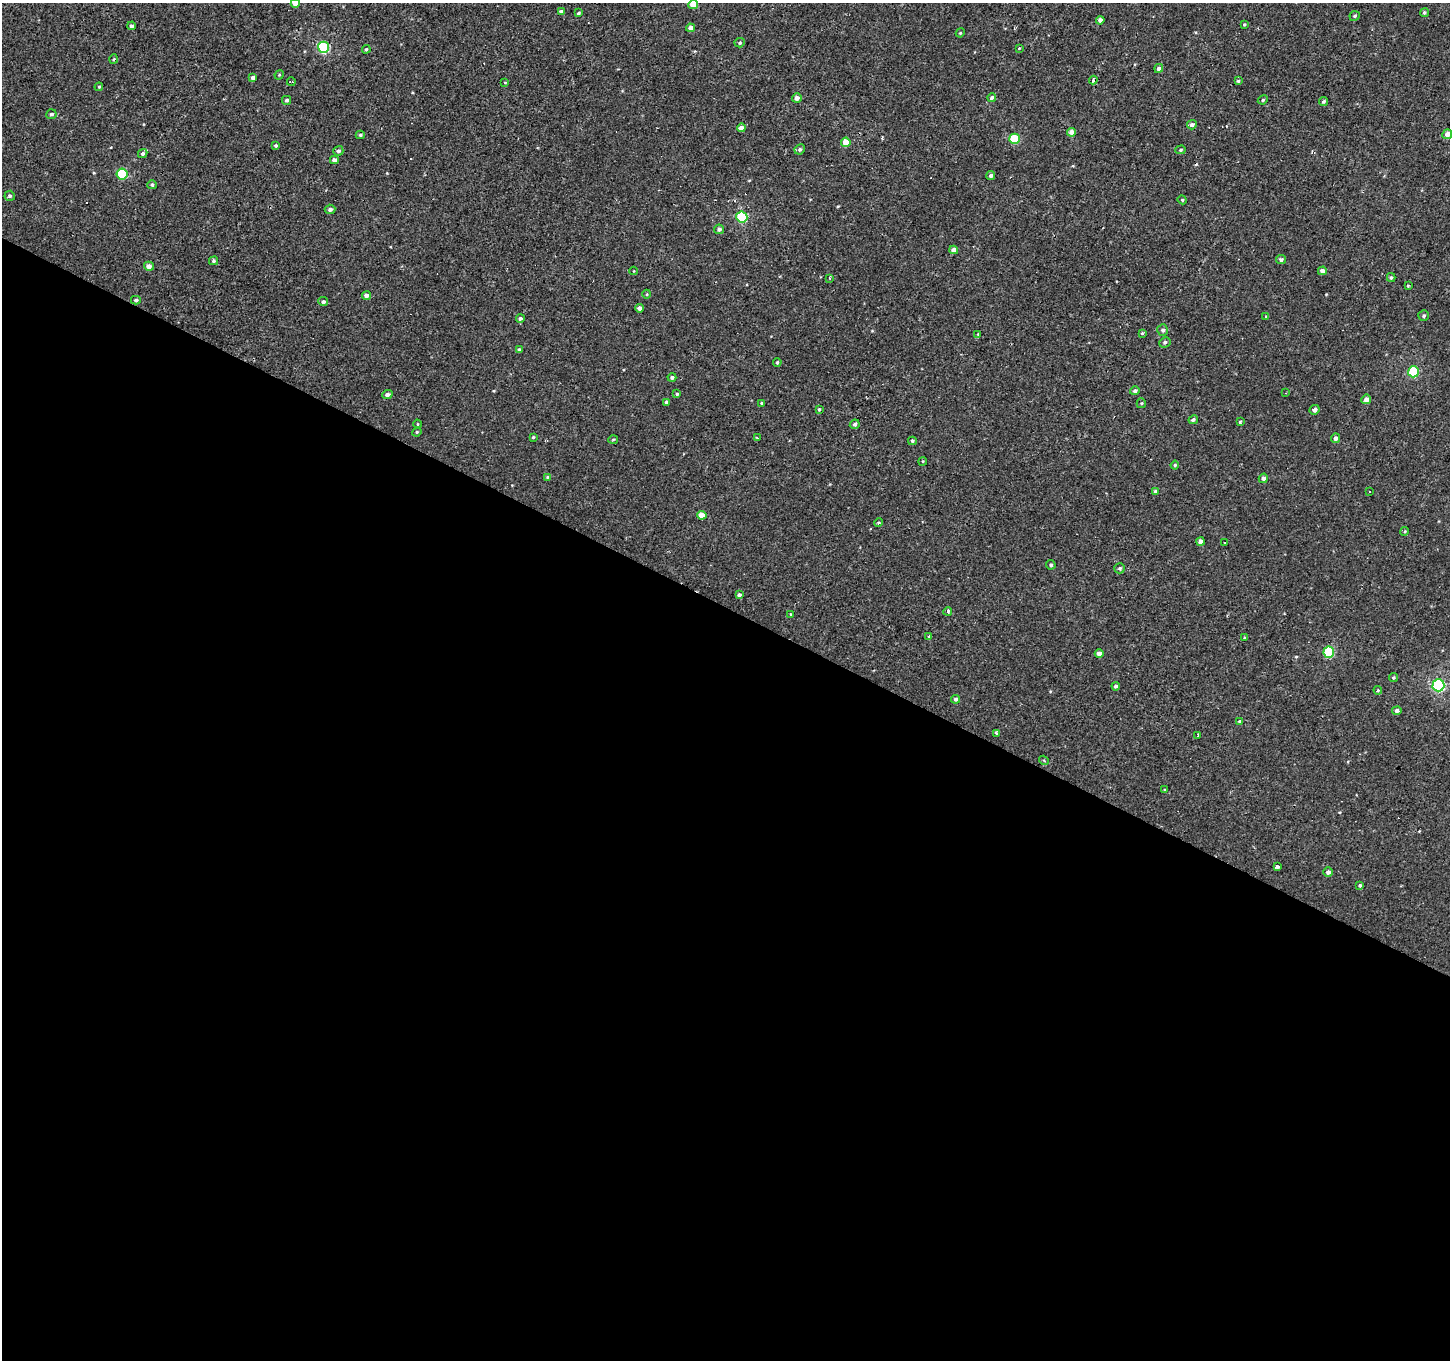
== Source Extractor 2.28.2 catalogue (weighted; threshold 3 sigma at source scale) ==
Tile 14 of 4 x 4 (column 2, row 4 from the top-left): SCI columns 1450-2897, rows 259-1616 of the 5792 x 5881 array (HDU 1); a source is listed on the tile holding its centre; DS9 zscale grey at full resolution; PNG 1452 x 1362 px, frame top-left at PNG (2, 3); each listed source drawn as its Kron ellipse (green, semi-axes under 4 px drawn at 4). Shown black and unused: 55% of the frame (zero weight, under 2 of 3 exposures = <1% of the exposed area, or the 3 px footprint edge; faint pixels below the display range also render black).
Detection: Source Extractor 2.28.2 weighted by HDU 2 'WHT'; one run over the whole footprint, this tile lists its part. Background -5.20e-04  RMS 0.004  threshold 0.0181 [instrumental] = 3 sigma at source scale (4.5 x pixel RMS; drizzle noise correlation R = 1.50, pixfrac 1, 0.0396/0.0396 arcsec/px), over >= 5 px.
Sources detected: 135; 4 cosmic-ray / hot-pixel residue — neither listed nor drawn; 1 inside a brighter listed object's ellipse — not listed separately; the other 130 listed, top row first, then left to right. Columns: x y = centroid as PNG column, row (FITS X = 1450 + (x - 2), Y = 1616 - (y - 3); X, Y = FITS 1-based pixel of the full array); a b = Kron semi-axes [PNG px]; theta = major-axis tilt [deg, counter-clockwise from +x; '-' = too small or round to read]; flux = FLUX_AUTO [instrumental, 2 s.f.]
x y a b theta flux
295 3 4 4 - 2.8
693 5 5 4 - 5.9
561 12 4 3 - 0.93
578 13 4 3 - 0.55
1424 13 4 4 - 0.66
1355 16 5 5 - 0.64
1100 20 4 4 - 1.7
1244 25 4 3 - 0.48
131 26 4 4 - 1
690 28 4 4 - 2.2
960 33 4 3 - 0.35
740 43 5 4 - 0.57
323 47 6 5 - 32
1019 48 4 3 - 0.3
366 49 4 3 - 0.46
114 59 5 3 - 0.4
1159 68 4 4 - 1.4
279 75 5 4 - 0.43
253 78 4 4 - 1.2
1093 80 4 3 - 1.8
1238 81 4 4 - 0.54
291 82 4 2 - 0.41
505 83 4 2 - 0.26
99 87 4 3 - 0.47
797 98 5 5 - 1.9
992 98 4 3 - 4.1
287 100 4 4 - 0.82
1263 100 5 4 - 0.57
1324 101 4 3 - 0.7
51 114 5 5 - 0.87
1192 125 5 4 - 1.2
741 128 4 4 - 2.2
1071 132 4 4 - 2.9
1447 134 5 4 - 2.6
360 135 4 4 - 0.56
1015 139 5 5 - 13
846 142 4 4 - 6.3
276 145 4 4 - 0.63
800 149 5 5 - 0.85
1180 150 5 4 - 0.64
338 151 5 5 - 0.88
143 154 5 4 - 0.92
334 160 4 4 - 1.8
122 174 5 5 - 21
991 176 4 4 - 0.97
152 185 5 4 - 0.75
10 196 5 5 - 0.86
1182 200 4 4 - 0.44
330 209 5 4 - 1.2
742 217 5 5 - 25
719 229 5 4 - 1.1
954 250 4 4 - 2.4
1281 260 5 4 - 1
214 261 5 4 - 0.66
149 266 5 4 - 2.2
634 271 4 3 - 0.28
1322 271 4 4 - 1.6
830 278 3 3 - 0.46
1391 278 4 3 - 0.6
1408 285 3 3 - 2.3
647 294 4 3 - 0.34
366 296 4 4 - 1.8
136 300 5 4 - 0.8
323 302 5 4 - 0.94
639 308 4 4 - 1.7
1424 316 5 5 - 0.67
1266 317 4 4 - 0.45
520 318 4 4 - 0.84
1163 330 6 5 - 1.1
1142 333 3 3 - 0.62
978 334 3 3 - 0.33
1165 342 6 5 - 0.89
519 350 4 3 - 0.71
777 362 4 3 - 0.53
1413 372 5 5 - 22
672 378 4 4 - 0.97
1135 391 5 4 - 0.89
1286 393 3 2 - 0.25
677 394 3 3 - 0.61
387 395 5 4 - 1.3
1366 399 5 4 - 2
666 402 4 4 - 0.89
762 403 3 3 - 0.5
1141 403 5 4 - 0.49
819 409 4 3 - 0.51
1314 410 5 4 - 1.4
1193 420 5 4 - 0.71
1240 422 3 3 - 0.65
417 424 4 3 - 0.32
855 424 5 4 - 0.94
417 432 5 4 - 0.46
533 437 3 3 - 0.46
757 438 3 2 - 0.57
1336 438 5 4 - 1.4
613 439 5 3 - 0.39
912 441 4 4 - 0.64
923 461 4 3 - 0.35
1175 465 4 4 - 0.56
547 477 4 4 - 0.39
1263 478 5 4 - 1.3
1155 491 4 4 - 0.5
1370 491 3 3 - 0.56
702 515 4 4 - 4.2
878 522 4 4 - 0.55
1405 531 4 3 - 0.38
1200 541 4 4 - 1.8
1225 543 3 2 - 0.56
1051 565 5 4 - 0.7
1120 568 5 5 - 0.77
739 595 4 4 - 0.87
948 611 4 3 - 1.7
791 614 3 3 - 0.31
929 637 4 4 - 0.6
1245 638 4 4 - 0.56
1329 652 5 5 - 19
1099 653 4 4 - 2.2
1393 677 4 4 - 0.54
1438 685 6 6 - 53
1116 686 4 4 - 0.86
1378 690 4 4 - 0.52
956 699 4 4 - 0.77
1397 711 4 4 - 1.2
1239 721 4 3 - 0.43
996 733 3 3 - 2.6
1197 736 4 3 - 2.6
1044 760 5 3 - 0.61
1165 789 3 2 - 0.28
1277 867 4 3 - 2.6
1328 872 5 5 - 1.5
1360 885 3 3 - 0.68
Overlapping masked pixels (flux is a lower limit): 1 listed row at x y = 1093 80
Isophote crosses this tile's border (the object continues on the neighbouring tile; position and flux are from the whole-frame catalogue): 3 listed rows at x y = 295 3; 693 5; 1447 134